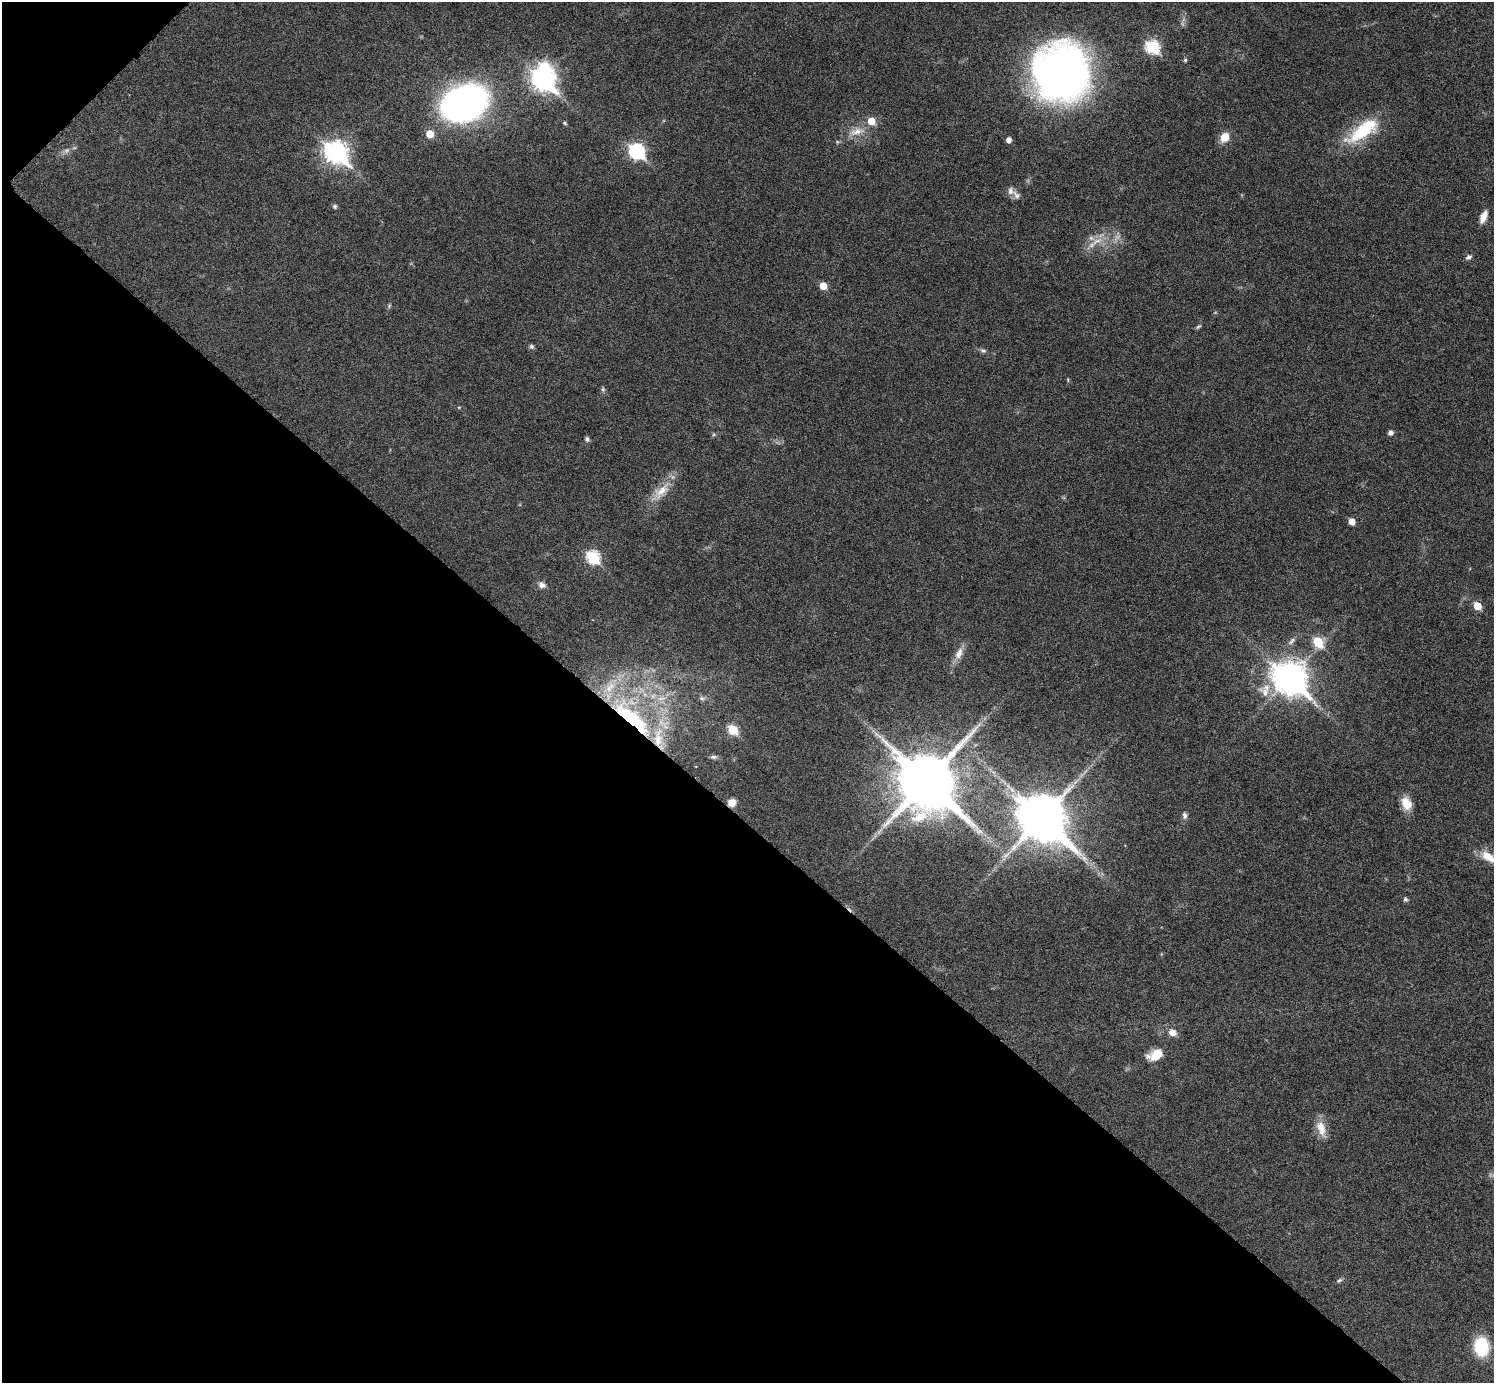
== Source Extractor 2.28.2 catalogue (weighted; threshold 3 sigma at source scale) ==
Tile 9 of 4 x 4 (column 1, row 3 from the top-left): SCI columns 14-1505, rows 1686-3066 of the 5992 x 5993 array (HDU 1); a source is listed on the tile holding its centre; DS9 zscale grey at full resolution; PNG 1496 x 1385 px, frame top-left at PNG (2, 2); no overlay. Shown black and unused: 42% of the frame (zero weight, under 6 of 11 exposures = <1% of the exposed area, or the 3 px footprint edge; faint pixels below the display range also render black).
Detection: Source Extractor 2.28.2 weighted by HDU 2 'WHT'; one run over the whole footprint, this tile lists its part. Background 0.0216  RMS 0.0026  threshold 0.0105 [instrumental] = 3 sigma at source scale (4.09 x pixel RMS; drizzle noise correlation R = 1.36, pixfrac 0.8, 0.05/0.05 arcsec/px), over >= 5 px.
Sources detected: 57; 1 too faint to see at this stretch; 1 inside a brighter object's white glare — not listed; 2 inside a brighter listed object's ellipse — not listed separately; the other 53 listed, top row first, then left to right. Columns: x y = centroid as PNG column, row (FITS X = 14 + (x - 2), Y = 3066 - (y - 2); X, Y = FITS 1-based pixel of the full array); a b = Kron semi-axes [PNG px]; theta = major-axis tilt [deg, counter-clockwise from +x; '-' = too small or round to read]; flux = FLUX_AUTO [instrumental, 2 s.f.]
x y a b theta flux
1152 47 7 6 - 25
1185 60 5 5 - 0.32
1061 72 43 43 - 160
544 79 10 8 -39 150
465 103 34 24 20 110
871 121 6 6 - 3.4
564 123 5 4 - 0.32
1363 130 44 16 35 13
857 131 20 9 14 2.8
430 134 6 6 - 3.7
1225 137 10 8 60 3.1
1009 140 5 5 - 1.2
637 151 8 7 - 40
336 152 10 8 -45 140
1010 191 11 8 88 1.2
335 206 5 4 - 0.53
1483 217 14 6 66 2.1
1097 241 17 7 25 2.5
1468 257 8 5 23 0.63
823 286 5 5 - 3.6
1198 327 8 3 30 0.37
531 346 7 6 - 0.52
983 351 9 5 -29 0.55
603 389 6 4 47 0.37
1390 433 5 5 - 0.96
587 439 8 5 -76 0.53
661 491 27 13 47 4.4
1352 521 5 5 - 2.1
593 557 7 6 - 23
542 585 11 8 -29 1.1
1477 606 6 5 - 4.3
1291 641 13 5 51 0.88
1318 642 6 5 - 10
959 653 18 9 64 2.1
1290 678 13 10 -40 370
1265 693 19 12 -49 3.3
661 698 9 4 8 0.9
702 698 7 5 -21 0.57
632 719 57 16 -41 24
733 730 6 5 - 10
714 757 10 5 0 0.56
927 781 18 16 -49 1700
732 803 8 7 - 2
1406 803 15 11 -65 3.3
1185 815 9 6 -83 0.75
1042 818 16 13 -42 1100
1489 857 27 10 -28 3.8
1405 899 6 5 - 0.51
1172 1032 10 8 -32 1.6
1156 1055 18 10 26 4
1321 1128 23 11 -73 3.1
1339 1280 7 5 22 0.46
1481 1346 18 13 -83 11
Overlapping masked pixels (flux is a lower limit): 2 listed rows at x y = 632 719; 732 803
Isophote crosses this tile's border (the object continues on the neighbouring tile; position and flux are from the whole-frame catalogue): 1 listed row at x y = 1489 857